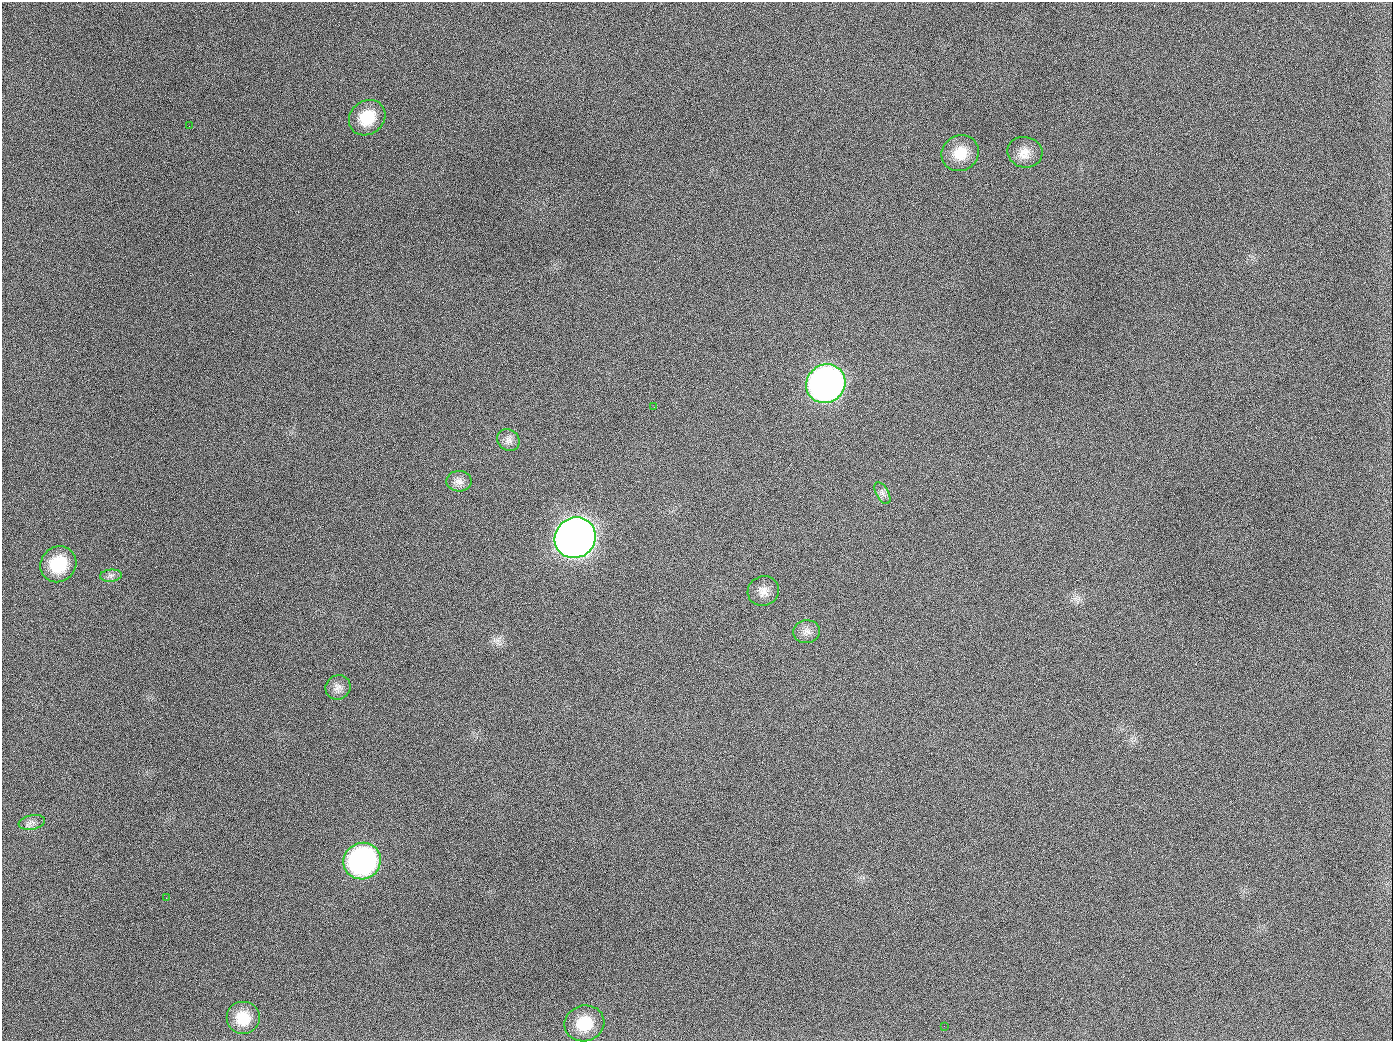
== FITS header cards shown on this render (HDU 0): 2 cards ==
NAXIS1  =                 1391
NAXIS2  =                 1039

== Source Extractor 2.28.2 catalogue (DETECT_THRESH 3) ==
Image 1391 x 1039 px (HDU 0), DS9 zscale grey, 1 PNG px = 1 image px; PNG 1395 x 1043 px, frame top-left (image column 1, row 1039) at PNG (2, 2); each listed source drawn as its Kron ellipse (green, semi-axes under 4 px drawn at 4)
Background 1360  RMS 66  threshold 197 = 3 sigma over >= 5 px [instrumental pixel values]
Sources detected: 21; all 21 listed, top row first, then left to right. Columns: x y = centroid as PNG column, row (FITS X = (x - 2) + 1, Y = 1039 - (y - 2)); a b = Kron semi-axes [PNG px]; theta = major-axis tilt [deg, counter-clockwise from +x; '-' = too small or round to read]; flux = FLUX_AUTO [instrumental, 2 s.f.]
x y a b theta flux
367 118 19 16 39 1.4e+05
189 126 2 2 - 6.2e+03
1025 152 18 15 -12 5.9e+04
960 153 19 17 34 9.8e+04
826 384 20 19 - 2.5e+06
654 407 3 2 - 4.1e+03
508 440 12 10 -40 2.7e+04
459 481 12 10 -2 3.3e+04
882 493 12 6 -61 2.0e+04
575 538 21 20 - 5.6e+06
58 564 18 17 - 1.9e+05
111 576 11 6 5 1.7e+04
763 591 16 14 26 4.3e+04
807 632 13 11 7 3.2e+04
338 687 13 12 - 3.1e+04
32 822 13 7 11 2.3e+04
362 861 19 18 - 1.1e+06
166 898 2 2 - 1.9e+03
243 1018 17 16 - 1.1e+05
584 1023 20 18 16 1.4e+05
944 1026 2 2 - 4.9e+03